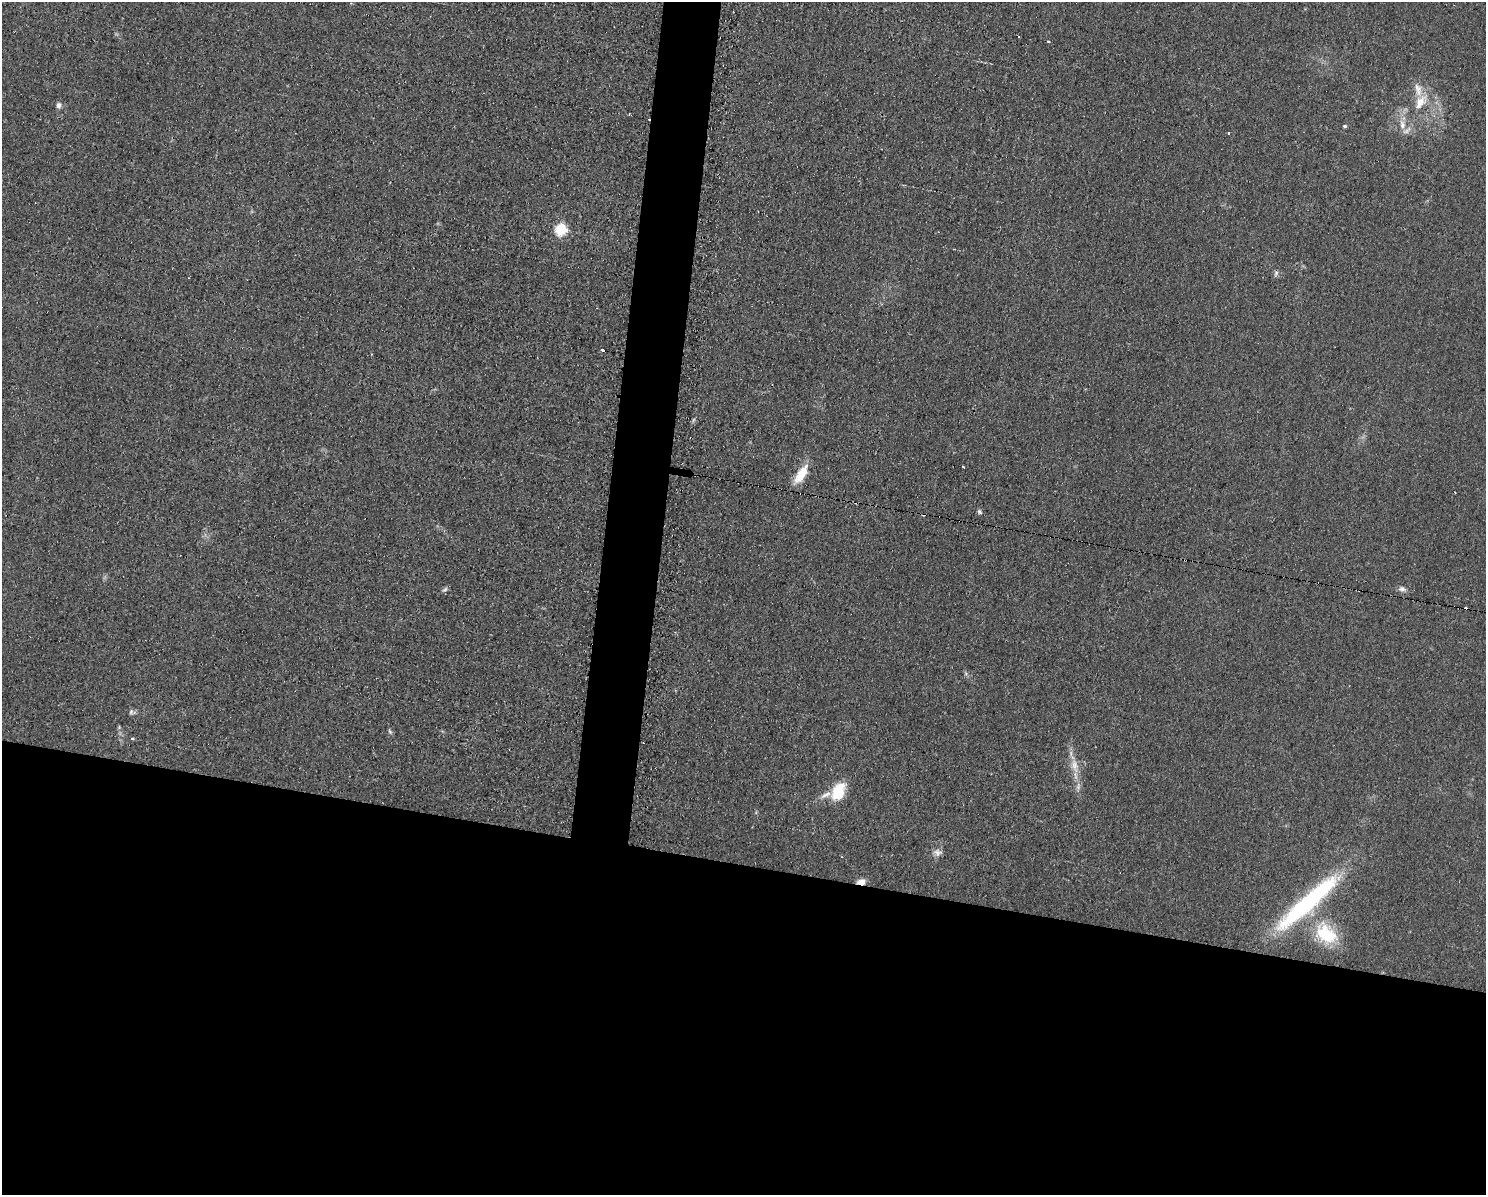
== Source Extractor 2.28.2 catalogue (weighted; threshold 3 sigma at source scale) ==
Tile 11 of 3 x 4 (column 2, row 4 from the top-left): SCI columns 1607-3090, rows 1-1193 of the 4823 x 4771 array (HDU 1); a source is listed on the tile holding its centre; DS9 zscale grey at full resolution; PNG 1488 x 1197 px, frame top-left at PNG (2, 2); no overlay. Shown black and unused: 30% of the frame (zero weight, under 2 of 3 exposures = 2% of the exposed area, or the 3 px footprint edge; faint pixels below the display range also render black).
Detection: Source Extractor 2.28.2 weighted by HDU 2 'WHT'; one run over the whole footprint, this tile lists its part. Background 0.0548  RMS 0.0099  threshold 0.0444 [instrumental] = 3 sigma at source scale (4.5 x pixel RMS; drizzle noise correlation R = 1.50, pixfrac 1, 0.05/0.05 arcsec/px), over >= 5 px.
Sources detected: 29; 6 cosmic-ray / hot-pixel residue — not listed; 2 inside a brighter listed object's ellipse — not listed separately; the other 21 listed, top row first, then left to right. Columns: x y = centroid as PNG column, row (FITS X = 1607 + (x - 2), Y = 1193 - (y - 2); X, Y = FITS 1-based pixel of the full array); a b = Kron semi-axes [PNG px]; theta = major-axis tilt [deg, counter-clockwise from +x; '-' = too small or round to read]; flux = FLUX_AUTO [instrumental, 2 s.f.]
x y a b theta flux
1048 42 3 3 - 2.4
1421 102 25 14 51 21
59 105 7 6 - 3.7
1402 125 13 8 -77 8.5
1345 126 5 4 - 1.4
1228 134 3 3 - 2.6
561 229 6 6 - 90
1276 273 8 5 74 2.4
603 350 4 3 - 13
801 474 25 10 58 20
980 512 7 5 -47 2
1402 589 10 6 -1 3.4
445 590 9 5 40 2.2
131 712 8 6 87 2.1
390 732 7 5 -62 1.8
1075 766 21 9 -78 13
838 791 24 15 60 24
938 852 11 9 -12 4.8
861 882 8 5 0 9.1
1307 903 91 16 42 140
1326 934 28 20 -33 49
Overlapping masked pixels (flux is a lower limit): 1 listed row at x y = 861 882